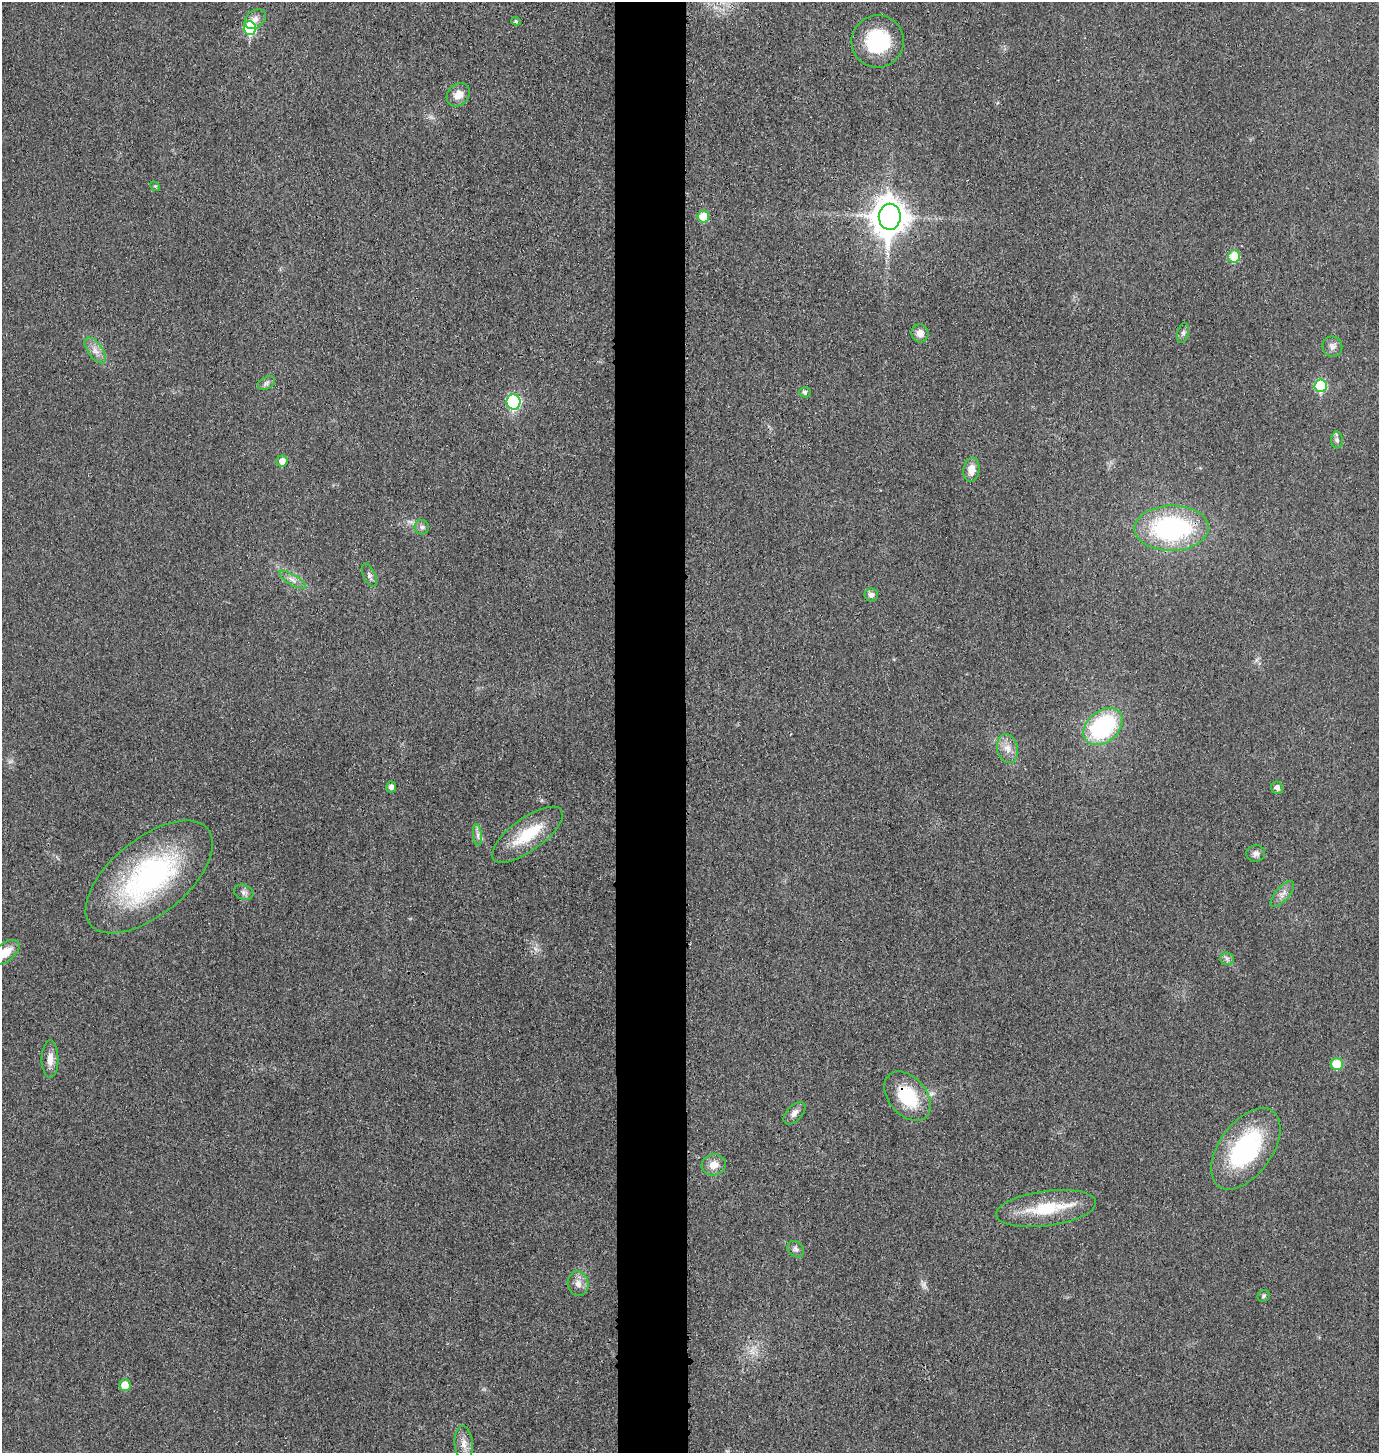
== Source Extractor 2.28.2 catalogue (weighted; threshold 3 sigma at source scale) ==
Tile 5 of 3 x 3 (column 2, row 2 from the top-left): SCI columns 1534-2910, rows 1471-2921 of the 4402 x 4385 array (HDU 1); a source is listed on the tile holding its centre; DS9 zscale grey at full resolution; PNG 1381 x 1455 px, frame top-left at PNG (2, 2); each listed source drawn as its Kron ellipse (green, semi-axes under 4 px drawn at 4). Shown black and unused: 5% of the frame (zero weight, under 3 of 4 exposures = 2% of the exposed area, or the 3 px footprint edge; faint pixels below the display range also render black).
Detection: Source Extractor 2.28.2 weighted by HDU 2 'WHT'; one run over the whole footprint, this tile lists its part. Background 0.0332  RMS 0.006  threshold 0.0269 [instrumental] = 3 sigma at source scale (4.5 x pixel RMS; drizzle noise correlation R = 1.50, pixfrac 1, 0.05/0.05 arcsec/px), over >= 5 px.
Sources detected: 49; all 49 listed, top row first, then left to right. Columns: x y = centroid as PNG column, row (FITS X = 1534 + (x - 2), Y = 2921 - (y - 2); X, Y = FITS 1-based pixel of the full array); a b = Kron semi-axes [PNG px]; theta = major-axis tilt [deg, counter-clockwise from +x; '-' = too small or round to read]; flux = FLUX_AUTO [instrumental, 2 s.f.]
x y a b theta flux
255 19 12 8 39 3.9
516 21 5 4 - 0.83
250 28 7 6 - 42
878 41 26 26 - 38
458 95 13 10 46 6.3
155 186 5 4 - 0.75
703 217 6 6 - 13
890 217 13 11 89 1200
1234 256 6 6 - 18
920 333 9 8 - 4.9
1183 333 10 6 75 1.8
1332 347 10 10 - 3.2
95 350 15 7 -53 4.6
267 383 9 6 28 1.8
1321 386 6 6 - 37
805 392 5 5 - 1.6
513 402 7 7 - 67
1337 440 8 6 -88 1.7
282 461 5 5 - 5
971 470 12 8 83 5.8
422 527 7 7 - 1.6
1171 528 37 22 1 95
369 575 12 6 -66 2.3
292 580 15 5 -30 3.3
871 595 6 6 - 2.6
1103 727 22 15 40 69
1008 749 15 10 -76 5.8
391 787 5 5 - 2.5
1277 788 6 5 - 3.1
477 835 11 4 -85 2.1
527 835 42 16 36 27
1256 853 9 8 - 2.4
149 877 76 38 39 120
244 892 10 7 -21 2.3
1282 894 16 7 49 3.8
5 952 16 9 38 10
1227 959 7 6 - 1.7
50 1059 19 8 90 5.8
1337 1064 6 6 - 15
908 1096 28 18 -50 31
794 1113 14 7 46 3.6
1246 1149 46 26 54 75
714 1165 12 10 12 6
1046 1208 50 17 8 30
796 1249 9 7 -45 2.3
578 1284 12 10 -78 4.6
1264 1296 6 5 - 1.2
125 1385 6 5 - 8.8
464 1443 17 9 -84 5.4
Overlapping masked pixels (flux is a lower limit): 1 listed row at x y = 908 1096
Isophote crosses this tile's border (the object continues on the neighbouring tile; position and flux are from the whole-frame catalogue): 1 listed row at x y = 5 952